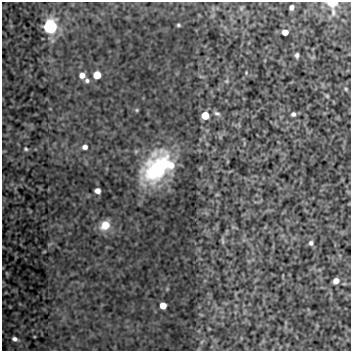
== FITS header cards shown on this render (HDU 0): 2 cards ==
NAXIS1  =                  349
NAXIS2  =                  349

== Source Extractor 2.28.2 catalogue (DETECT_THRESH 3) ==
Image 349 x 349 px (HDU 0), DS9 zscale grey, 1 PNG px = 1 image px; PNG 353 x 353 px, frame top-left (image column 1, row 349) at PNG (2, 2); no overlay
Background 118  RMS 0.53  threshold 1.6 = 3 sigma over >= 5 px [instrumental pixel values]
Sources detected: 27; all 27 listed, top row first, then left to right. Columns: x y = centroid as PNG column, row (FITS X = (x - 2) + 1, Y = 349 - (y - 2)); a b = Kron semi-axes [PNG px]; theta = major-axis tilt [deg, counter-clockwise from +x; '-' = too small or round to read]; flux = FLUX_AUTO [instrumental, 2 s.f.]
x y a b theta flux
332 3 7 4 1 670
291 7 5 4 - 120
333 12 13 5 -84 120
178 25 4 3 - 42
50 26 6 6 - 9700
285 32 5 5 - 300
297 55 6 4 -88 86
82 75 7 6 - 240
97 75 6 5 - 660
87 81 7 6 - 100
227 81 6 4 71 46
346 89 5 4 - 40
327 96 6 5 - 43
137 110 6 4 -90 41
217 113 9 5 -18 82
293 114 5 4 - 92
205 115 5 5 - 760
85 147 7 6 - 150
26 149 5 4 - 46
171 165 12 9 79 410
158 168 33 21 54 3800
97 191 5 5 - 180
105 225 12 10 45 510
311 243 7 6 - 97
336 281 5 5 - 260
163 306 5 5 - 350
15 339 5 4 - 100
At the frame edge (FLAGS 8, measured only in part): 1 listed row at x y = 332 3